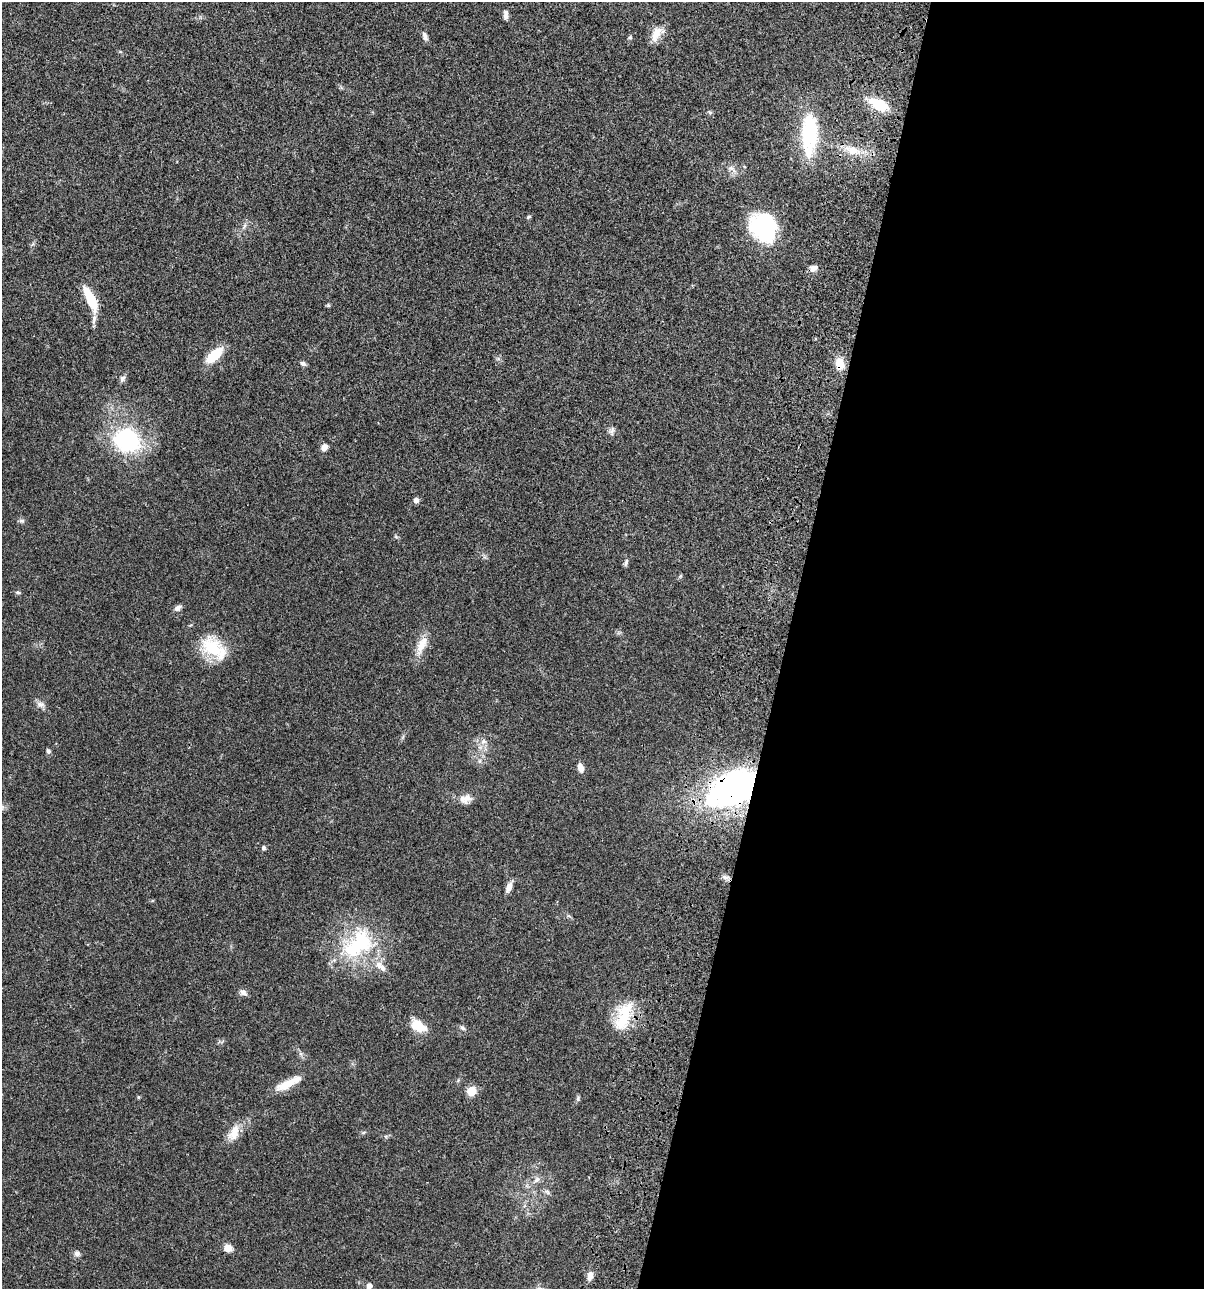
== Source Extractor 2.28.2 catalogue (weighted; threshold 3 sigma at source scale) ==
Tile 12 of 4 x 4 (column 4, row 3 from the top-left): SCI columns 3843-5044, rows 1408-2694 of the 5404 x 5387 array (HDU 1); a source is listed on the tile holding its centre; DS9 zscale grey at full resolution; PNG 1206 x 1291 px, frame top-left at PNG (2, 2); no overlay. Shown black and unused: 35% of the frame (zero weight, under 3 of 4 exposures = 9% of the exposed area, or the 3 px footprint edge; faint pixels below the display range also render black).
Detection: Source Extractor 2.28.2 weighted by HDU 2 'WHT'; one run over the whole footprint, this tile lists its part. Background 0.0476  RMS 0.0054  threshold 0.0241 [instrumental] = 3 sigma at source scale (4.5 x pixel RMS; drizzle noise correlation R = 1.50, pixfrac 1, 0.05/0.05 arcsec/px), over >= 5 px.
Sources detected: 58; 2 inside a brighter listed object's ellipse — not listed separately; the other 56 listed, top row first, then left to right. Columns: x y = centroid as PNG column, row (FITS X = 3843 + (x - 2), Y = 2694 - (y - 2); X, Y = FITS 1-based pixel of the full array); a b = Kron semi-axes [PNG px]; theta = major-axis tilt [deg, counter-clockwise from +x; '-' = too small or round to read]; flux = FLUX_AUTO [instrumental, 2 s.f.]
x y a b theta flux
506 14 11 5 89 2
656 34 21 11 58 5.7
425 36 11 6 -70 2
630 37 5 4 - 0.69
879 104 26 12 -25 12
710 112 6 5 - 0.84
809 134 48 18 88 36
853 150 11 9 -20 5.9
732 169 14 6 -39 2.4
528 217 7 4 27 0.68
244 226 7 4 71 1
764 227 31 26 -55 45
813 268 9 6 8 2.9
90 298 29 8 -64 16
214 355 16 8 43 17
303 363 8 5 -27 1.2
840 364 15 10 -85 6.5
122 378 9 6 55 1.5
612 431 13 5 77 1.7
126 440 18 15 -24 64
324 447 8 7 - 2.6
416 500 5 5 - 2.3
21 521 8 4 -8 0.94
626 562 10 5 77 1.2
17 592 7 4 -8 0.76
178 608 10 6 33 1.9
422 645 27 11 64 7.4
214 648 37 20 -38 21
40 704 12 7 -12 2.2
483 741 8 6 1 1.9
48 751 7 5 -63 1
480 761 7 4 71 0.91
580 768 10 6 -74 3.6
733 790 39 26 27 160
467 798 15 11 43 4
263 848 6 5 - 0.93
725 877 10 6 -13 1.8
509 887 12 6 69 3.2
358 944 49 28 39 43
382 967 13 7 -61 3.1
243 992 11 7 -34 1.9
623 1016 43 17 69 18
418 1026 16 10 -31 11
463 1028 9 5 -27 1.1
287 1084 28 10 22 8.8
471 1091 6 5 - 19
138 1097 5 4 - 0.53
578 1098 7 5 80 0.89
364 1132 6 4 19 0.65
234 1133 24 12 63 6.9
537 1179 10 7 51 2.2
548 1192 7 4 -87 0.92
228 1248 9 7 -13 4.1
77 1253 7 7 - 1.8
590 1276 10 6 80 3.2
369 1286 6 5 - 2.6
Overlapping masked pixels (flux is a lower limit): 2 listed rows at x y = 840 364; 733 790